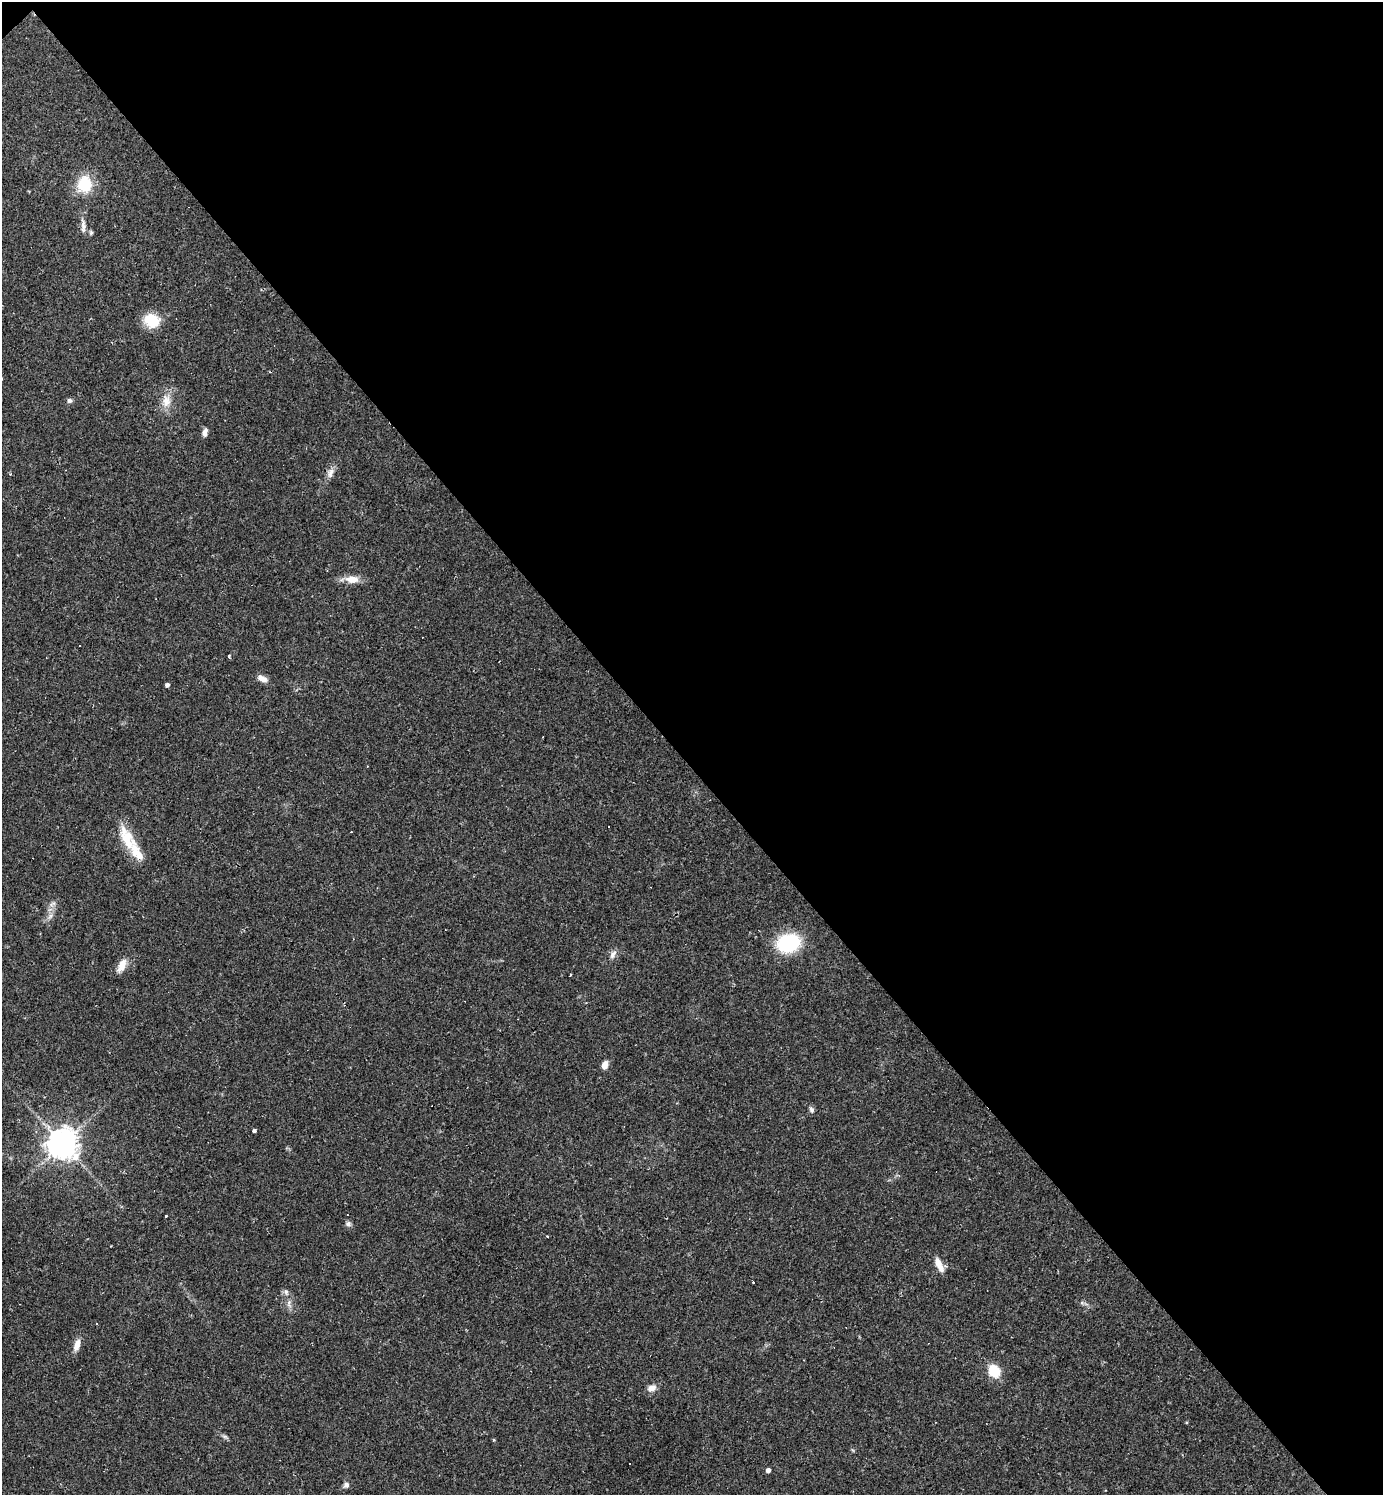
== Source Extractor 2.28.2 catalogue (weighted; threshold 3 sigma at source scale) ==
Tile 3 of 4 x 4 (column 3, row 1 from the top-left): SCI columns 3057-4437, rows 4481-5973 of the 5971 x 5973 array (HDU 1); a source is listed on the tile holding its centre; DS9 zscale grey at full resolution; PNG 1385 x 1497 px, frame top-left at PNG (2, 2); no overlay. Shown black and unused: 51% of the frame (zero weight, under 2 of 3 exposures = <1% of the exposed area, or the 3 px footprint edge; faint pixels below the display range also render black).
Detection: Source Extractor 2.28.2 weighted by HDU 2 'WHT'; one run over the whole footprint, this tile lists its part. Background 0.0626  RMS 0.0058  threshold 0.0261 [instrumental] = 3 sigma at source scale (4.5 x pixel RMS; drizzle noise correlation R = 1.50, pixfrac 1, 0.05/0.05 arcsec/px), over >= 5 px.
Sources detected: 43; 3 cosmic-ray / hot-pixel residue — not listed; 2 inside a brighter listed object's ellipse — not listed separately; the other 38 listed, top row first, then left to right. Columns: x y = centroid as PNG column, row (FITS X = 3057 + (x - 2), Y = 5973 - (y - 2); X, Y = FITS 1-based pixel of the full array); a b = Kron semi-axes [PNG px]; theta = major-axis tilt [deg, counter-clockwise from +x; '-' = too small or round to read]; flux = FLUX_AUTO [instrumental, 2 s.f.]
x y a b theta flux
84 184 21 17 82 18
83 225 18 6 -83 3.2
91 233 7 5 -90 0.93
151 321 15 12 -14 18
69 400 6 6 - 1.5
166 401 19 12 90 7.5
205 432 11 5 77 2.4
330 473 15 8 64 3.5
352 579 18 9 -2 6.9
80 646 3 3 - 1.8
229 656 4 3 - 0.73
262 678 12 7 -28 4
167 685 4 4 - 2
609 827 2 2 - 0.68
127 838 37 16 -62 16
50 916 8 6 47 2
788 943 20 15 16 46
613 954 12 6 59 2.6
122 965 18 8 64 5.8
570 975 3 2 - 0.49
605 1065 9 6 76 3.9
811 1110 8 5 -71 1.7
254 1130 3 3 - 1.8
63 1144 9 9 - 860
347 1215 3 2 - 0.42
165 1216 3 3 - 2.2
348 1224 7 7 - 1.5
547 1236 3 2 - 0.98
939 1265 20 7 -64 5.4
753 1282 3 3 - 1.1
289 1303 13 6 -83 2.6
97 1323 3 2 - 0.78
77 1345 16 7 72 4.4
994 1371 12 10 -53 14
652 1388 10 8 24 4
225 1436 8 4 -9 1.1
768 1470 4 4 - 2.4
346 1485 8 7 - 2